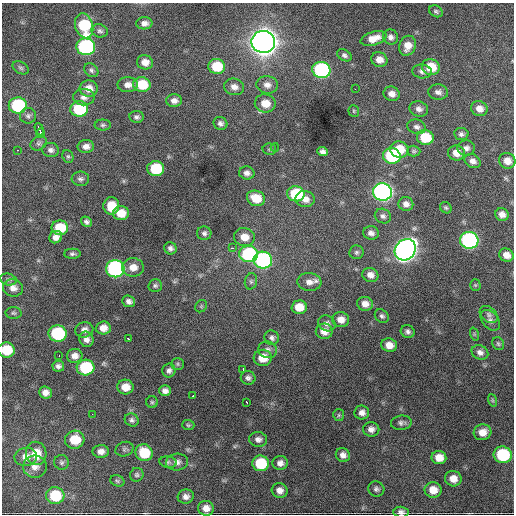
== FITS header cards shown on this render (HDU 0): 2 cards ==
NAXIS1  =                  512 / Axis length
NAXIS2  =                  512 / Axis length

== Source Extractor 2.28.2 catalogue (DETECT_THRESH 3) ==
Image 512 x 512 px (HDU 0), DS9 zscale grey, 1 PNG px = 1 image px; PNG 516 x 516 px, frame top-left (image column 1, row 512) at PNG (2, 3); each listed source drawn as its Kron ellipse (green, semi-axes under 4 px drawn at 4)
Background 2320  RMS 46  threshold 139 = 3 sigma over >= 5 px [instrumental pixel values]
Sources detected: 169; all 169 listed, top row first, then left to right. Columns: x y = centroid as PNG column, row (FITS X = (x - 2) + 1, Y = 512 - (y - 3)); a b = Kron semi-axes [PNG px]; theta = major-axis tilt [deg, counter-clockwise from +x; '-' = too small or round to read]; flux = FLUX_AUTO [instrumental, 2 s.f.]
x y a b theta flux
436 11 7 5 -29 6.3e+03
144 23 8 6 3 1.5e+04
84 26 13 9 -74 1.7e+05
100 31 8 6 -17 8.8e+03
391 37 8 7 - 1.2e+04
373 38 13 6 17 3.7e+04
263 42 12 11 - 4.3e+06
407 46 10 8 69 3.2e+04
86 47 9 8 - 5.5e+05
344 55 8 5 -30 9.0e+03
379 60 8 7 - 2.7e+04
145 62 8 7 - 2.5e+04
217 67 8 7 - 9.0e+04
431 67 9 8 - 7.7e+04
21 68 9 6 -31 7.5e+03
91 70 8 6 -39 8.0e+03
321 70 9 8 - 5.2e+05
422 71 10 7 -5 1.2e+04
128 85 10 7 1 2.0e+04
142 85 8 7 - 8.9e+04
267 85 11 9 -6 2.0e+04
234 87 10 8 -14 2.0e+04
89 88 9 8 - 2.9e+04
355 89 3 2 - 2.8e+03
438 92 10 7 -4 1.4e+04
392 94 8 7 - 2.1e+04
84 97 10 8 -1 1.6e+04
174 101 8 6 1 1.6e+04
265 103 10 9 - 4.6e+04
18 105 9 8 - 2.8e+05
79 109 9 7 -2 1.7e+05
419 109 9 7 -18 1.5e+04
479 109 8 7 - 2.2e+04
354 111 6 5 - 4.5e+03
28 116 8 8 - 1.0e+04
137 117 7 6 - 8.2e+03
220 123 7 6 - 1.0e+04
103 125 8 5 1 6.4e+03
417 127 9 7 -18 1.2e+04
39 129 6 3 -67 1.4e+04
41 133 5 2 - 1.1e+04
461 134 7 6 - 9.4e+03
425 137 8 7 - 1.0e+05
39 143 8 6 31 8.2e+03
86 146 8 6 4 1.6e+04
275 147 4 4 - 3.8e+03
466 148 9 7 3 1.3e+04
269 149 7 5 -11 5.8e+03
399 149 9 8 - 6.9e+04
18 150 2 2 - 1.8e+03
51 150 8 7 - 1.1e+04
414 151 6 5 - 5.7e+03
323 152 5 4 - 1.1e+04
456 153 8 7 - 2.8e+04
68 156 6 5 - 5.3e+03
392 156 9 8 - 3.1e+05
473 161 8 6 -31 1.6e+04
507 161 8 7 - 2.5e+04
156 169 8 7 - 1.4e+05
247 173 8 6 -13 1.4e+04
80 179 8 7 - 9.5e+03
382 192 9 8 - 1.4e+06
296 194 9 7 -12 1.7e+05
256 198 9 7 -21 6.4e+04
305 199 9 8 - 2.6e+04
406 204 7 7 - 1.5e+04
111 206 8 8 - 5.3e+04
446 208 6 5 - 5.0e+03
121 213 8 7 - 4.2e+04
502 214 7 6 - 1.9e+04
383 216 8 7 - 9.8e+03
86 222 6 5 - 9.0e+03
60 228 8 7 - 9.6e+04
204 233 7 7 - 9.3e+03
371 233 8 6 -10 1.3e+04
56 237 6 6 - 1.8e+04
244 237 10 9 - 3.5e+04
469 240 9 8 - 7.3e+05
170 248 6 6 - 9.7e+03
232 248 3 2 - 5.7e+03
405 250 11 10 - 2.3e+06
356 252 7 7 - 6.8e+03
72 254 8 5 0 7.3e+03
249 254 9 8 - 3.1e+05
506 255 7 6 - 2.4e+04
263 260 9 8 - 5.5e+05
133 267 11 9 1 3.1e+04
115 269 9 8 - 7.0e+05
370 275 8 7 - 1.9e+04
8 280 8 6 -13 7.5e+03
251 281 8 6 76 8.0e+03
309 282 12 9 -6 2.2e+04
475 285 5 5 - 4.4e+03
155 286 7 6 - 7.2e+03
13 288 10 8 -10 2.1e+04
129 301 6 5 - 1.1e+04
365 304 8 7 - 2.2e+04
201 306 6 5 - 5.1e+03
299 307 7 6 - 4.6e+04
13 313 8 6 -3 6.4e+03
489 315 10 7 -41 1.1e+04
382 316 7 6 - 8.1e+03
341 320 8 7 - 2.6e+04
490 320 12 8 -49 1.5e+04
327 323 9 7 -27 1.3e+04
103 328 7 6 - 2.7e+04
84 330 9 7 16 1.6e+04
324 331 8 8 - 2.7e+04
408 331 7 6 - 1.0e+04
58 334 9 8 - 2.6e+05
474 334 7 4 -72 4.6e+03
272 338 7 7 - 9.8e+03
86 339 8 7 - 1.6e+04
128 339 3 2 - 3.6e+03
498 344 7 5 -56 5.6e+03
389 345 8 6 -12 2.9e+04
6 350 8 7 - 7.9e+04
268 350 9 8 - 1.3e+04
480 352 8 7 - 1.4e+04
59 356 3 2 - 3.9e+03
75 356 8 7 - 1.9e+04
263 358 9 8 - 5.1e+04
178 364 6 5 - 5.1e+03
58 366 6 5 - 1.0e+04
85 367 9 8 - 1.8e+05
243 369 3 2 - 3.1e+03
169 371 7 6 - 1.1e+04
248 378 7 6 - 1.0e+04
125 387 8 7 - 3.7e+04
165 391 6 5 - 1.4e+04
45 392 6 6 - 1.8e+04
193 396 3 2 - 5.8e+03
492 400 6 4 -71 4.8e+03
152 402 6 5 - 5.4e+03
247 402 3 2 - 5.5e+03
362 412 7 7 - 1.6e+04
92 414 2 2 - 2.0e+03
339 415 6 5 - 5.5e+03
132 420 7 6 - 9.2e+03
401 423 10 7 7 1.1e+04
188 425 6 5 - 5.1e+03
371 429 8 7 - 1.6e+04
483 432 9 8 - 2.9e+04
258 439 9 7 -6 1.4e+04
75 440 10 9 - 7.2e+04
124 449 9 7 21 8.5e+03
101 452 8 6 2 1.7e+04
36 453 12 10 -77 5.4e+04
144 453 9 8 - 9.7e+04
343 455 7 6 - 1.5e+04
503 455 9 8 - 2.1e+05
26 457 11 9 9 2.4e+04
439 458 7 6 - 3.3e+04
62 462 7 7 - 7.7e+03
168 462 8 5 -9 7.2e+03
177 462 11 8 3 1.8e+04
260 463 8 8 - 1.3e+05
280 463 7 7 - 1.6e+04
35 467 12 11 - 2.4e+04
137 475 7 6 - 6.9e+03
453 479 8 7 - 2.9e+04
117 481 7 5 -23 5.5e+03
376 489 8 7 - 9.4e+03
280 490 8 7 - 1.9e+04
433 490 8 8 - 3.5e+04
55 496 9 8 - 1.1e+05
186 497 8 7 - 1.5e+04
206 508 8 7 - 2.3e+04
401 512 8 5 -4 1.2e+04
At the frame edge (FLAGS 8, measured only in part): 2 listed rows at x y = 6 350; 401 512